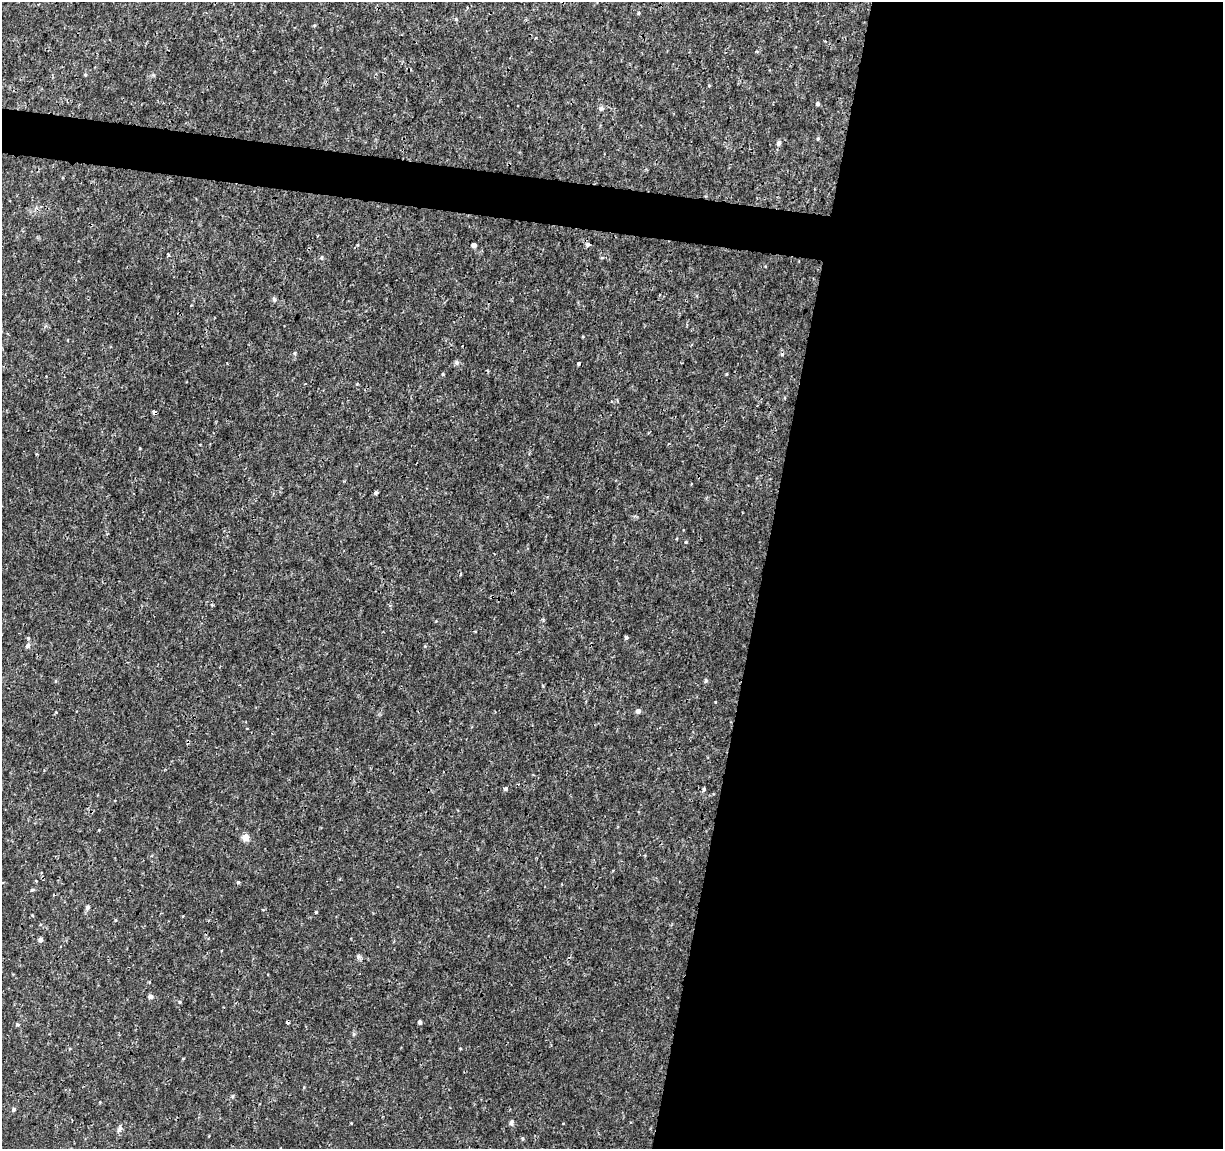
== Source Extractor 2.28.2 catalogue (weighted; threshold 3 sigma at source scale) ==
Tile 12 of 4 x 4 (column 4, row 3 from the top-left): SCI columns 3663-4883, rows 1371-2517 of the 4892 x 5096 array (HDU 1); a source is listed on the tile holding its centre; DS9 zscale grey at full resolution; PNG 1225 x 1151 px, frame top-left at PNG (2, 2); no overlay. Shown black and unused: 40% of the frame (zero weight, under 3 of 4 exposures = <1% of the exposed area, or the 3 px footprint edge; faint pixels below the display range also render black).
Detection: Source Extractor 2.28.2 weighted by HDU 2 'WHT'; one run over the whole footprint, this tile lists its part. Background 0.00125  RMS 9.5e-04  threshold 0.00428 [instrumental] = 3 sigma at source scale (4.5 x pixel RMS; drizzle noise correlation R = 1.50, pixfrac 1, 0.0396/0.0396 arcsec/px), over >= 5 px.
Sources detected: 44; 2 cosmic-ray / hot-pixel residue — not listed; the other 42 listed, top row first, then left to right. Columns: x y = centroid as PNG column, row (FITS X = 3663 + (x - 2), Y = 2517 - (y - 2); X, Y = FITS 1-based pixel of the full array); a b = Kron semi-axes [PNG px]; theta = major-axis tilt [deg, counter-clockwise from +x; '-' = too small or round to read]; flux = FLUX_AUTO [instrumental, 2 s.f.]
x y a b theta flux
638 13 4 4 - 0.1
314 26 5 3 - 0.094
817 104 4 4 - 0.2
601 108 6 6 - 0.22
818 138 5 4 - 0.11
779 143 7 5 87 0.24
587 244 5 4 - 0.43
474 245 4 4 - 0.44
168 255 4 3 - 0.12
274 299 7 5 -69 0.17
295 353 6 4 89 0.11
457 362 7 5 -47 0.2
578 364 3 3 - 0.23
442 374 5 3 - 0.1
376 493 4 3 - 0.31
686 542 4 4 - 0.088
212 605 4 4 - 0.11
626 637 4 4 - 0.18
28 638 5 4 - 0.11
28 646 6 5 - 0.32
706 681 5 4 - 0.18
638 711 5 5 - 0.35
505 789 5 4 - 0.19
704 789 4 4 - 0.13
245 838 10 9 - 0.5
238 882 4 4 - 0.13
32 890 6 4 42 0.12
87 907 5 5 - 0.27
316 912 3 3 - 0.099
115 920 5 3 - 0.082
41 940 5 4 - 0.31
150 997 5 4 - 0.47
180 1002 4 4 - 0.11
288 1022 4 3 - 0.36
420 1022 4 4 - 0.24
17 1024 5 5 - 0.15
354 1034 6 4 -90 0.13
183 1058 4 3 - 0.075
14 1110 5 5 - 0.21
511 1123 8 5 -89 0.21
119 1129 8 5 62 0.25
522 1139 6 4 90 0.13
Overlapping masked pixels (flux is a lower limit): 1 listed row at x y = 288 1022
Unlisted compact peaks at least as high as the median listed source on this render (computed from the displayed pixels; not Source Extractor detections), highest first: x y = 358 957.